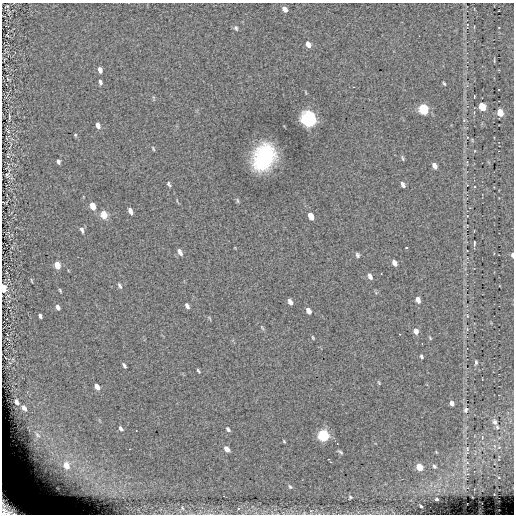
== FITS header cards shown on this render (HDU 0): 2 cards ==
NAXIS1  =                  512
NAXIS2  =                  512

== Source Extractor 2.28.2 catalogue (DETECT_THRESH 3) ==
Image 512 x 512 px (HDU 0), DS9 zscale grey, 1 PNG px = 1 image px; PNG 516 x 516 px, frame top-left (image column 1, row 512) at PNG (2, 3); no overlay
Background 0.0329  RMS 4.8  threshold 14.3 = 3 sigma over >= 5 px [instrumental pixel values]
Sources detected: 90; all 90 listed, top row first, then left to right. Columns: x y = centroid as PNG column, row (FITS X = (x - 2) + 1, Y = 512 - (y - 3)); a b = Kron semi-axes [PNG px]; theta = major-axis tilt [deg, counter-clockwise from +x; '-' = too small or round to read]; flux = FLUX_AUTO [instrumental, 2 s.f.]
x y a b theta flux
7 6 6 4 11 270
284 9 5 4 - 1700
236 28 7 5 -62 580
308 44 6 5 - 1800
100 70 6 4 -75 1900
8 79 4 2 - 270
100 82 6 4 -76 830
444 83 4 2 - 370
482 107 6 5 - 6200
423 109 7 5 -64 22000
500 112 6 4 -69 4600
9 117 14 3 87 670
308 119 8 6 -64 130000
98 125 6 4 -72 1700
8 131 6 3 -56 380
75 135 5 4 - 390
153 148 7 3 -64 370
264 157 20 15 64 35000
403 158 7 3 -72 420
58 161 5 3 - 820
434 166 6 4 -61 1300
8 174 9 4 65 630
169 184 7 4 -55 580
403 185 6 4 -66 950
237 201 7 3 -81 430
92 206 7 4 -71 4600
130 211 7 4 -66 1700
104 215 10 8 -74 2900
311 216 7 4 -64 2800
82 230 8 4 -68 890
474 243 5 2 - 350
406 248 3 2 - 460
180 252 8 4 -63 1400
357 255 6 4 -67 630
512 255 4 2 - 650
394 263 7 5 -62 1600
57 265 6 4 -70 4500
370 276 8 5 -64 1300
31 280 5 2 - 270
120 286 8 4 -62 720
3 288 6 3 -78 13000
60 290 5 3 - 380
418 300 6 4 -69 1600
290 302 6 4 -63 1300
187 306 6 4 -63 980
58 307 6 4 -60 1200
308 311 6 4 -58 1700
40 316 5 3 - 770
262 328 8 3 -56 490
467 329 5 4 - 380
416 331 7 5 -64 1700
313 338 5 3 - 340
430 338 5 3 - 300
8 339 5 2 - 280
421 356 4 3 - 530
476 362 5 3 - 480
124 365 5 3 - 710
198 371 5 3 - 430
379 383 6 3 -59 330
97 387 6 4 -57 2500
16 402 5 3 - 1200
452 403 5 4 - 1200
24 408 5 4 - 1400
466 410 6 5 - 670
495 422 5 4 - 640
497 427 5 4 - 330
121 428 6 3 -55 820
228 429 5 3 - 730
323 435 6 5 - 37000
37 436 24 14 81 7300
284 441 4 3 - 310
129 449 2 2 - 240
227 449 6 4 -50 2400
467 449 6 4 -65 400
340 452 7 3 -34 560
328 459 3 2 - 300
330 462 3 2 - 350
60 463 58 31 -30 24000
434 466 4 3 - 550
419 467 5 4 - 6500
290 487 6 5 - 640
58 488 9 7 -54 1200
223 496 2 2 - 290
350 497 5 5 - 490
437 499 3 2 - 440
421 506 3 2 - 420
9 507 25 16 -41 22000
182 508 7 5 -69 570
238 509 5 4 - 420
304 513 4 4 - 270
At the frame edge (FLAGS 8, measured only in part): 4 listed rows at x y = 512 255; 3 288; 9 507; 304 513